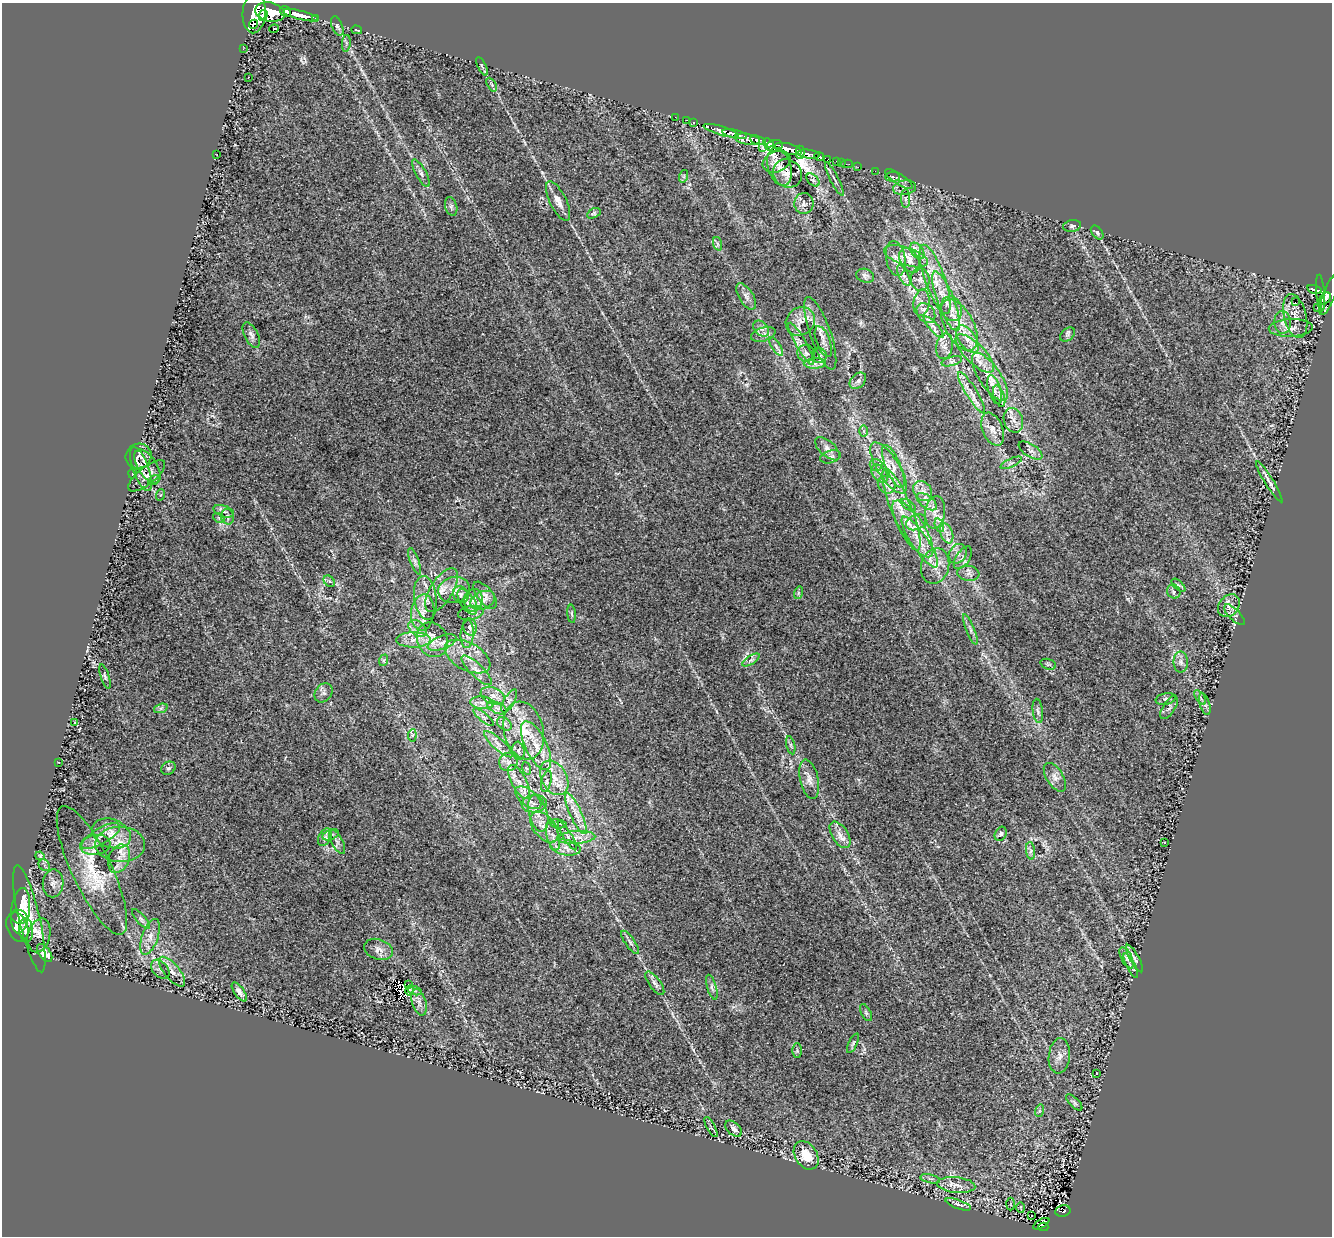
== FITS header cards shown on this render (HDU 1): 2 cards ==
NAXIS1  =                 1330
NAXIS2  =                 1234

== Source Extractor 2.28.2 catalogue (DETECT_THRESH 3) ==
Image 1330 x 1234 px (HDU 1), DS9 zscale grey, 1 PNG px = 1 image px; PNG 1334 x 1238 px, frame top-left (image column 1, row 1234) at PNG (2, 3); each listed source drawn as its Kron ellipse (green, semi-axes under 4 px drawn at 4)
Background 0.644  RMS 0.022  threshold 0.0646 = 3 sigma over >= 5 px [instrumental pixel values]
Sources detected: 267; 2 with non-positive FLUX_AUTO (blend fragments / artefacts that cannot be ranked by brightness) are neither listed nor drawn; the other 265 listed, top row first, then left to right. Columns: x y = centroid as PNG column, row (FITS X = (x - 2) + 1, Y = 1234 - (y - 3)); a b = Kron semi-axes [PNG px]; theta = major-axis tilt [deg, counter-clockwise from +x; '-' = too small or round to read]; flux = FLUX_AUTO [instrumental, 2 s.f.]
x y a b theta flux
286 11 6 5 - 900
270 12 15 9 -9 1900
254 13 20 11 86 2300
263 15 5 4 - 480
300 15 18 4 -13 2100
315 18 3 2 - 75
253 24 5 3 - 150
337 26 10 5 -68 4.2
274 28 5 3 - 50
357 30 5 2 - 1.2
346 43 8 3 85 2.4
243 49 2 2 - 5.1
482 66 10 3 -65 2
248 77 2 2 - 0.96
492 85 7 4 -59 2.4
675 117 2 2 - 13
686 120 3 2 - 24
693 122 2 2 - 15
721 131 18 4 -16 1500
734 134 12 4 -12 1100
747 139 12 5 -9 630
758 140 8 4 -13 850
768 143 5 3 - 410
774 146 8 5 13 810
762 148 3 3 - 120
788 149 14 5 -14 2000
800 152 6 3 -89 540
809 154 11 4 -9 1100
217 155 2 2 - 0.85
819 157 5 3 - 220
827 159 4 3 - 150
837 161 4 3 - 49
777 162 14 10 22 9.7
841 162 3 2 - 16
847 164 6 2 0 13
779 167 19 11 -73 18
858 167 2 2 - 8.8
875 171 2 2 - 9.2
421 173 15 5 -61 6
787 173 15 13 -43 11
684 176 6 4 72 2.2
892 177 7 5 4 3.4
834 179 19 3 -63 4.4
899 179 16 5 -33 5.6
813 180 8 4 -45 3.2
904 188 11 7 9 6.1
905 199 9 4 -89 3.9
558 201 22 8 -63 13
804 203 10 9 - 7.1
451 207 9 6 -74 3.9
594 213 7 4 29 2.3
1072 226 9 5 9 3.8
1097 232 8 5 -51 3.7
718 244 7 4 -71 3
917 251 9 6 -54 7.3
906 256 23 9 -18 21
896 259 17 9 -79 14
909 261 13 9 -57 12
904 275 11 4 -63 6
865 276 9 7 -19 4.2
920 279 11 9 -85 8.7
935 279 37 10 -71 39
1315 290 7 3 -16 230
1320 293 18 4 -85 310
1329 295 22 6 69 710
746 296 15 7 -59 8.2
1325 298 7 4 49 410
946 301 32 8 -69 28
1295 302 2 2 - 850
921 303 13 8 82 11
1317 307 2 2 - 13
952 309 13 10 -67 14
926 313 11 8 -53 9
1295 316 22 11 -76 17
800 321 15 13 42 15
1283 322 11 8 -89 8.7
959 325 28 14 -61 38
934 327 14 4 -48 6.7
1291 328 22 9 2 13
761 329 9 6 -47 6.4
820 333 38 10 -71 22
763 334 12 6 17 7.7
251 335 14 7 -63 6.1
1068 335 8 6 40 3.5
967 339 16 8 -54 15
823 342 16 7 -70 8.4
801 344 24 5 -61 12
776 346 11 4 -57 4.8
945 346 13 8 79 9.8
806 353 8 8 - 5.8
975 353 25 9 -45 23
819 356 7 7 - 4
952 361 10 4 15 4
815 363 11 5 1 6.8
990 377 28 10 -56 27
858 381 9 7 45 5.4
995 390 15 6 -73 8.5
972 393 24 5 -59 13
999 396 11 5 -72 5.9
1013 420 12 9 -74 11
993 429 17 10 -68 13
864 431 6 4 -89 2.2
827 449 15 7 -42 8.9
1030 451 13 6 -32 5.6
138 456 13 12 - 13
831 457 10 6 15 5.1
1011 463 11 2 25 2.3
876 465 6 6 - 3.8
147 466 19 9 -57 13
893 467 23 7 -68 16
889 468 29 11 -58 31
141 469 23 8 -70 15
133 473 5 3 - 1.2
880 473 10 7 -51 6.8
147 476 22 8 39 10
154 480 6 4 35 1.8
1269 482 24 4 -58 8.3
887 485 9 8 - 9
923 491 11 8 -52 11
160 495 6 3 70 1.7
927 502 12 6 -36 9.3
908 505 9 4 -35 3.9
901 510 44 10 -68 45
224 511 10 5 -19 5.1
935 512 16 10 82 15
228 517 8 6 -79 3.6
219 518 6 4 -37 2.2
916 522 10 7 25 8.3
939 525 7 4 -72 3.9
913 529 33 11 -57 41
947 533 10 6 -71 8.5
920 542 30 8 -56 28
958 554 10 8 56 8.8
963 558 13 7 56 6.6
415 561 14 4 -70 4.9
935 566 18 14 76 21
968 573 11 7 -7 6.4
329 581 6 5 - 2.4
1178 585 8 4 -42 2.3
442 590 25 11 58 20
454 590 16 13 14 17
1174 592 7 6 - 3.6
798 593 6 4 72 2
461 594 9 7 -58 5.2
485 595 16 7 -51 8.7
425 598 22 11 -82 19
473 600 11 9 76 10
483 600 13 8 26 12
467 602 14 7 -57 9.3
1229 606 12 9 50 11
423 612 18 11 86 18
471 613 13 7 11 6.7
572 614 9 3 -85 2.6
1234 615 13 5 -45 5.7
470 627 9 7 -74 4.9
418 628 10 7 -39 8.3
970 629 16 3 -68 5
467 634 14 6 86 8.5
414 640 17 7 1 14
432 640 18 15 -63 23
442 642 15 6 21 9.3
468 656 25 13 -28 27
384 660 6 4 71 1.9
751 660 10 4 32 4.1
1181 662 10 7 -89 6.4
1048 664 8 5 -18 2.7
476 670 20 6 -45 11
105 676 13 3 -72 2.9
323 693 10 8 53 5.7
493 696 12 8 -22 11
1200 697 8 4 -54 3.2
1166 699 10 5 12 4.2
509 701 13 5 60 5.8
482 703 12 6 -6 7.7
1205 704 11 5 -73 5
161 708 7 4 18 3.5
497 708 10 5 -25 5.4
1169 708 13 6 57 4.8
1038 711 12 5 -84 4.9
484 717 12 4 -40 4.7
75 722 3 2 - 0.88
504 724 8 5 -36 4.7
524 730 29 19 -76 56
412 735 6 4 83 2.1
499 744 18 5 -42 9.8
791 745 9 4 -77 2.9
536 746 26 10 -64 32
518 751 9 6 -82 5.1
59 762 3 2 - 1.1
508 762 9 9 - 8.5
168 768 7 6 - 3.1
526 768 6 4 -70 2
1055 777 16 8 -58 9.2
554 778 18 12 -60 27
809 779 20 9 -78 13
546 781 11 5 77 5.6
519 782 19 7 -62 16
528 798 15 8 -37 13
534 804 12 8 6 9.2
538 813 18 9 -75 16
576 813 22 6 -65 16
558 824 8 2 -10 1.6
544 827 18 10 -50 17
111 833 20 14 -21 24
1001 834 7 5 62 3
331 835 9 5 21 3.9
840 835 15 8 -58 11
101 836 22 8 30 16
553 836 15 6 -74 8
567 836 17 4 -59 6.1
325 837 9 6 60 4.6
577 837 18 6 4 13
337 842 13 5 -61 5.5
1164 842 2 2 - 0.81
120 844 25 17 -2 33
95 845 15 10 8 12
565 847 15 7 -10 13
1030 851 9 4 -83 3.7
40 856 4 3 - 1.9
119 859 15 10 68 15
44 865 6 5 - 3.3
92 870 70 20 -65 77
53 883 14 10 88 9.8
21 911 23 9 83 26
19 917 8 7 - 16
29 919 55 10 -77 39
141 919 12 4 -49 4.8
17 927 15 10 -68 16
26 930 12 7 -86 5.4
39 935 17 11 75 13
150 937 19 8 70 14
630 942 13 5 -55 4.9
378 949 15 10 -19 9.9
45 953 10 5 -53 15
1127 958 11 5 -62 5.7
1135 959 15 4 -61 5.2
1131 966 13 4 -63 4.3
160 969 11 7 -48 5.1
172 972 18 7 -50 10
655 983 14 5 -54 5.7
409 985 3 2 - 1.3
712 987 13 4 -73 5.1
410 991 5 3 - 0.15
415 991 7 4 -18 3
239 992 11 5 -54 6.7
419 1002 14 7 -73 8.2
866 1013 9 5 -63 2.6
853 1043 10 4 64 3.3
797 1051 7 4 90 2.5
1059 1056 18 10 84 13
1096 1073 3 2 - 1.3
1074 1103 10 4 -44 4.3
1039 1111 6 4 72 2.2
711 1127 11 3 -62 2.2
733 1129 10 6 -41 5.8
806 1155 15 11 -57 31
930 1179 10 3 -11 3
956 1185 19 8 -6 13
958 1204 13 4 -20 4.3
1011 1204 6 4 88 1.7
1021 1208 5 3 - 1.1
1063 1211 8 5 10 120
1031 1215 3 2 - 2
1041 1224 9 2 29 27
1043 1227 5 3 - 61
At the frame edge (FLAGS 8, measured only in part): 1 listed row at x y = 1329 295
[2 non-positive-flux detections neither listed nor drawn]